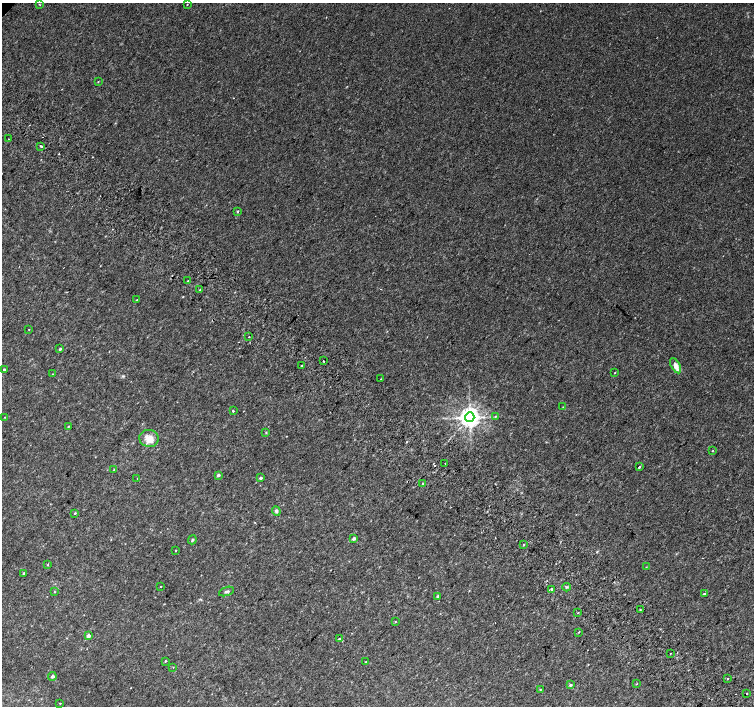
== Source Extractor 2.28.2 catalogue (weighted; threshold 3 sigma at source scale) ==
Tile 6 of 4 x 4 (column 2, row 2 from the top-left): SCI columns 1539-3041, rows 3079-4485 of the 6074 x 6092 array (HDU 1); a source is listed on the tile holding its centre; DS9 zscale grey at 2 x 2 block average (1 PNG px = mean of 2 x 2 image px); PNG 756 x 708 px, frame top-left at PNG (2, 3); each listed source drawn as its Kron ellipse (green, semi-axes under 4 px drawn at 4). Shown black and unused: <1% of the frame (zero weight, under 2 of 3 exposures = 2% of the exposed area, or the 3 px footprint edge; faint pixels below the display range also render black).
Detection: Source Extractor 2.28.2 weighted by HDU 2 'WHT'; one run over the whole footprint, this tile lists its part. Background 0.0335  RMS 0.011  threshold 0.0514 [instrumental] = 3 sigma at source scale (4.5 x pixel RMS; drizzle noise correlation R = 1.50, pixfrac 1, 0.0396/0.0396 arcsec/px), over >= 5 px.
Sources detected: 73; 5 cosmic-ray / hot-pixel residue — neither listed nor drawn; the other 68 listed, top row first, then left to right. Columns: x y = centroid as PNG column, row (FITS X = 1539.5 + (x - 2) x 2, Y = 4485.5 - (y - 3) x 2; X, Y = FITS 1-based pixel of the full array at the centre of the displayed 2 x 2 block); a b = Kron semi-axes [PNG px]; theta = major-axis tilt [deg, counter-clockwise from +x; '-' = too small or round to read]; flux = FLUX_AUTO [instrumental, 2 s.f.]
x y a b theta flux
39 4 2 2 - 3.3
187 4 2 2 - 1.2
98 81 3 2 - 1.4
8 139 2 2 - 3.6
41 146 2 2 - 21
238 211 3 2 - 2.6
188 281 2 2 - 22
199 290 2 2 - 2.5
136 300 2 2 - 2.3
29 329 2 2 - 0.86
249 337 2 2 - 4.9
60 349 3 2 - 4.6
323 361 2 2 - 7.9
302 366 2 2 - 2.9
676 366 8 4 -61 20
4 369 2 2 - 3.4
615 373 2 2 - 1.4
52 374 2 2 - 1.2
381 379 2 2 - 1.2
563 407 3 2 - 1.7
233 411 2 2 - 4.1
496 416 3 2 - 2.1
5 417 2 2 - 1.1
470 417 4 4 - 2200
68 427 3 2 - 1.9
266 432 3 2 - 1.7
149 438 9 8 - 30
712 451 2 2 - 1.1
445 464 2 2 - 2.6
639 467 3 2 - 3
114 470 3 2 - 2
218 475 3 2 - 6.5
137 478 2 2 - 2.2
260 478 3 2 - 5.7
422 484 3 2 - 2.4
276 511 5 4 - 5.2
75 513 3 2 - 2
354 539 2 2 - 8.3
192 540 4 3 - 2.7
524 545 2 2 - 1.8
176 550 3 2 - 1.3
48 565 3 2 - 1.8
646 567 3 2 - 0.92
24 574 2 2 - 6.4
160 586 2 2 - 1.4
567 587 4 3 - 3.1
551 589 2 2 - 4.5
226 591 8 3 19 3.9
54 592 3 2 - 1.5
704 594 3 2 - 5
437 597 2 2 - 5.4
640 610 3 2 - 2
578 613 2 2 - 2.3
395 622 3 2 - 1.5
579 632 3 2 - 1.6
88 636 2 2 - 18
339 639 3 2 - 4.3
670 653 2 2 - 1.4
165 661 2 2 - 2.2
365 662 2 2 - 1.2
173 668 2 2 - 1.2
52 676 4 3 - 4.8
728 679 2 2 - 5.3
637 684 3 2 - 1.2
570 685 3 2 - 5
540 690 3 2 - 1.6
747 693 2 2 - 12
60 703 2 2 - 1.6
Diffuse or blended objects may show on this block-average render without a row.